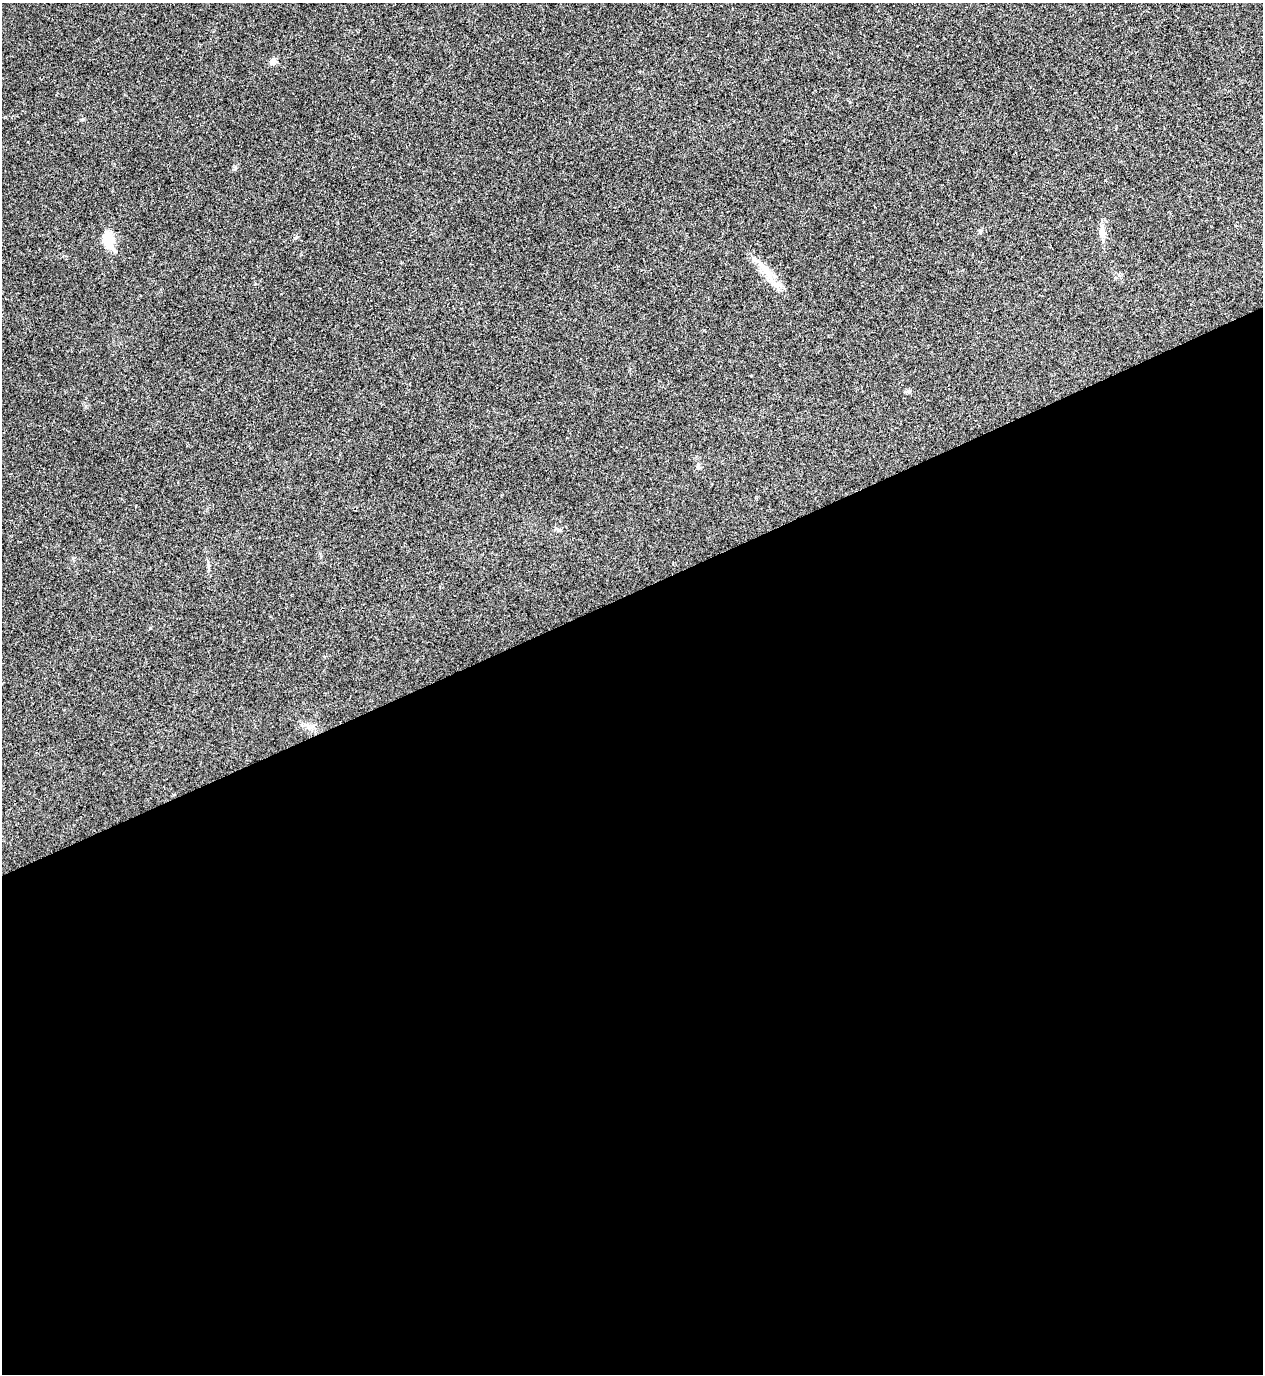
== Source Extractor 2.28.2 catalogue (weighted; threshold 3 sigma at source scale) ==
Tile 15 of 4 x 4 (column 3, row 4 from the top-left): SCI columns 2679-3939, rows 5-1376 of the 5482 x 5493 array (HDU 1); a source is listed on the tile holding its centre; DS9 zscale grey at full resolution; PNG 1265 x 1376 px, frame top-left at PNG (2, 3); no overlay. Shown black and unused: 57% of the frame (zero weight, under 3 of 4 exposures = <1% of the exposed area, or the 3 px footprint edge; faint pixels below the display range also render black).
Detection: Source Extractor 2.28.2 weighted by HDU 2 'WHT'; one run over the whole footprint, this tile lists its part. Background 0.0203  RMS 0.0049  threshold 0.0222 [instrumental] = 3 sigma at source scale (4.5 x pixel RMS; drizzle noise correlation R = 1.50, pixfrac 1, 0.05/0.05 arcsec/px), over >= 5 px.
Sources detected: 7; all 7 listed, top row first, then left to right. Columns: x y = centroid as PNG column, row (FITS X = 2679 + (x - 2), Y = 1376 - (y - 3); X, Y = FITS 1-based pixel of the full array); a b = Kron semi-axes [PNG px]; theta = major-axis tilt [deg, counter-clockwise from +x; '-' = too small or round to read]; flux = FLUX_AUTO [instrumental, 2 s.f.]
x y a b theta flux
272 61 9 7 75 1.7
1102 229 11 6 -80 2.4
980 231 6 5 - 0.74
296 237 5 4 - 0.66
108 239 23 11 -76 9.5
767 271 26 10 -61 7.8
309 727 10 4 12 1.4